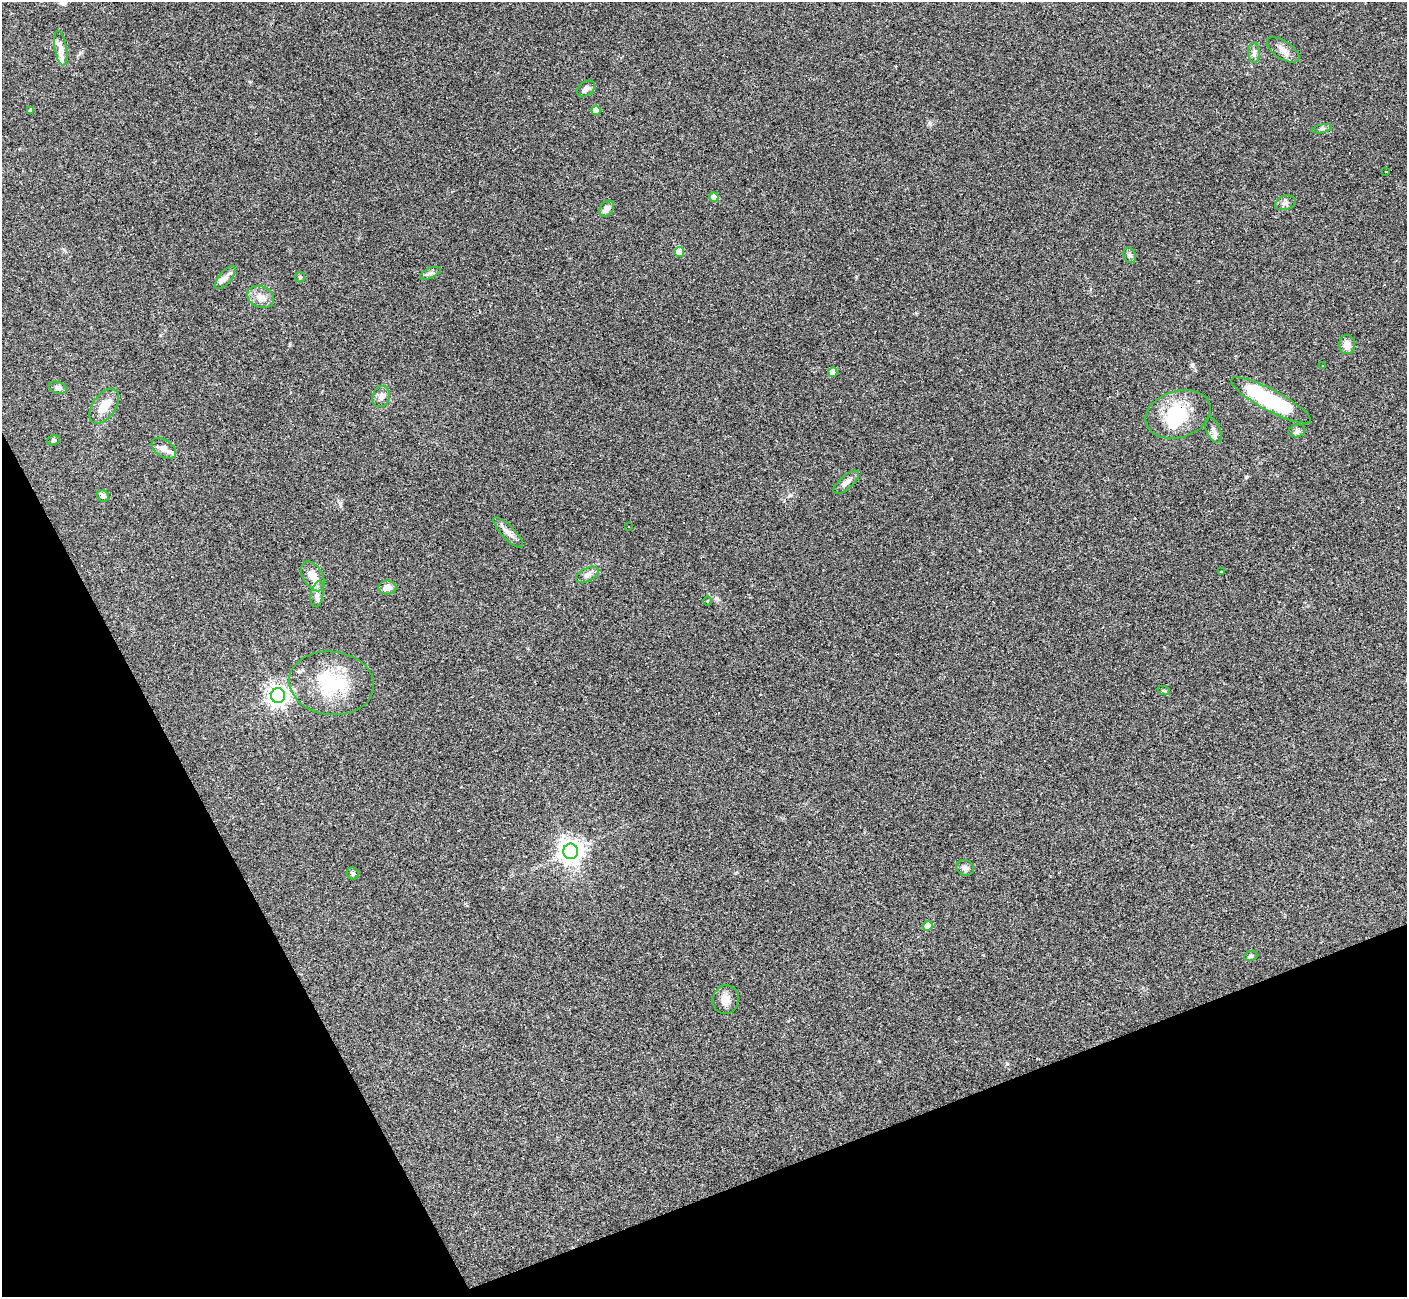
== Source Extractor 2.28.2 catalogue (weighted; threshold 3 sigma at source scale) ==
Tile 14 of 4 x 4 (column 2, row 4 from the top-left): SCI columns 1407-2811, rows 281-1575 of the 5622 x 5608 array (HDU 1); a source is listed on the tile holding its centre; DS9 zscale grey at full resolution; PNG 1409 x 1299 px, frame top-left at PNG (2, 2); each listed source drawn as its Kron ellipse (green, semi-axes under 4 px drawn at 4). Shown black and unused: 21% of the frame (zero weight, under 3 of 4 exposures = <1% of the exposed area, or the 3 px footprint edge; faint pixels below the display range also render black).
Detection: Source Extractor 2.28.2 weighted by HDU 2 'WHT'; one run over the whole footprint, this tile lists its part. Background 0.0991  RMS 0.006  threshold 0.0269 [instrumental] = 3 sigma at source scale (4.5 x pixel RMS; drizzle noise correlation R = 1.50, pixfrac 1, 0.05/0.05 arcsec/px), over >= 5 px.
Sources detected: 59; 1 inside a brighter object's white glare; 7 cosmic-ray / hot-pixel residue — neither listed nor drawn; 3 inside a brighter listed object's ellipse — not listed separately; the other 48 listed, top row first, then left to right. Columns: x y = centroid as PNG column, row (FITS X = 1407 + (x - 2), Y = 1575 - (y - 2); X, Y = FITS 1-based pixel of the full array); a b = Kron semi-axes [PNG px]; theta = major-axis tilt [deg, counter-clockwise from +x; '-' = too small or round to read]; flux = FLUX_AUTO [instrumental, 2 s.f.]
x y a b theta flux
61 48 17 6 -79 3.6
1283 50 18 9 -34 4.5
1254 53 10 6 -88 2.1
586 88 10 7 32 2.8
31 110 4 3 - 0.96
596 110 5 4 - 9
1322 129 10 3 11 1.1
1386 172 2 2 - 0.54
714 197 4 4 - 6.8
1285 203 10 7 16 2.2
607 209 9 6 51 3.3
679 252 5 5 - 13
1130 255 8 6 -68 1.5
430 273 11 5 24 1.6
225 277 14 6 50 2.8
300 277 5 5 - 0.88
261 297 14 10 -24 5.3
1347 345 9 8 - 5
1322 366 2 2 - 0.31
833 372 4 4 - 7.5
58 388 9 5 -17 2.4
381 397 11 8 72 3
1271 400 45 10 -28 68
104 406 20 11 55 9.1
1178 414 33 23 17 29
1213 430 14 7 -67 2.8
1297 431 8 6 13 1.7
53 440 6 5 - 0.78
164 448 14 8 -35 4.5
846 482 16 6 42 3.1
103 496 6 5 - 1.9
628 527 3 3 - 1.1
508 533 20 6 -47 3.8
1222 572 3 3 - 1
587 575 12 6 26 2.5
313 576 16 10 -60 6.2
387 588 9 7 7 4.9
317 594 13 6 78 3
707 601 4 3 - 0.41
331 683 43 31 -6 39
1164 691 6 4 -20 0.8
278 696 7 7 - 370
571 851 8 7 - 510
965 868 9 7 -26 2.1
353 873 6 5 - 1.3
928 926 5 4 - 11
1251 956 7 4 18 0.9
726 1000 14 13 - 4.9
Unlisted compact peaks at least as high as the median listed source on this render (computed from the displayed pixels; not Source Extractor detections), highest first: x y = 1007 1064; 930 124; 1193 364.